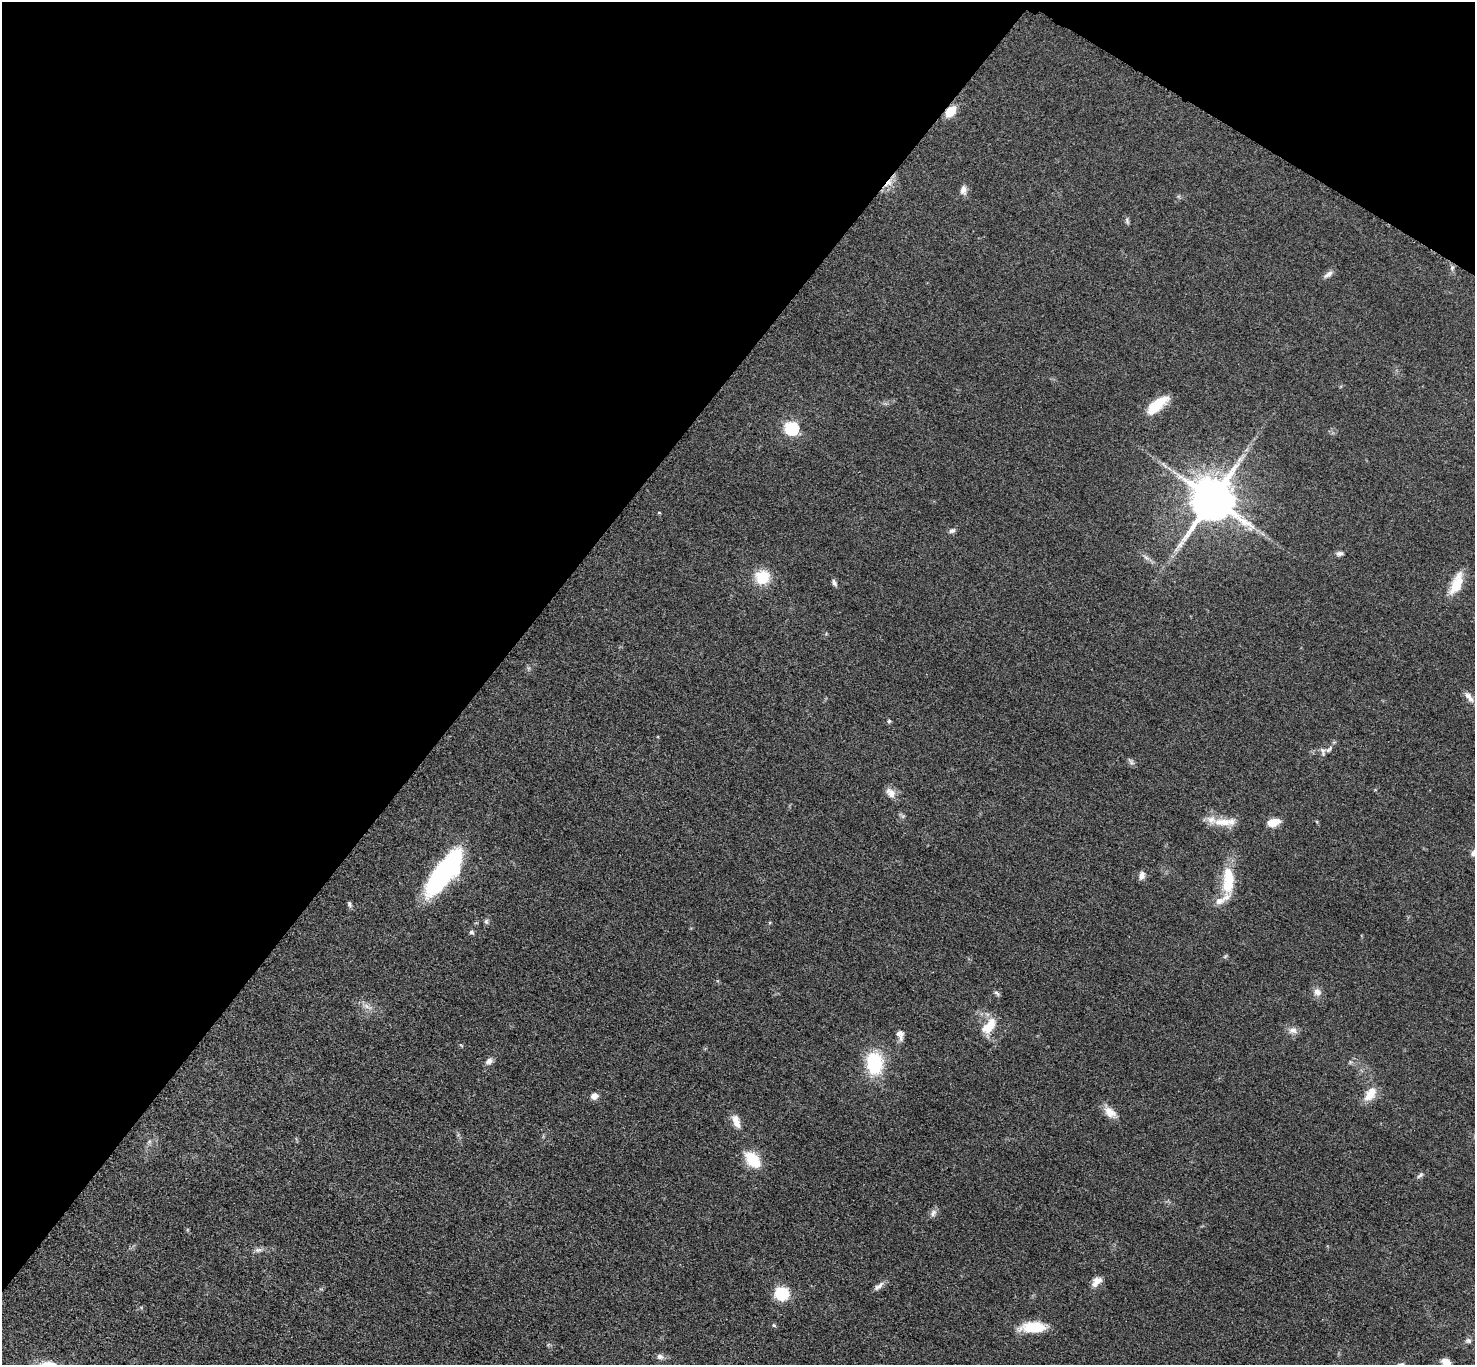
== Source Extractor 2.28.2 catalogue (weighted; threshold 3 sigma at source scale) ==
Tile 2 of 4 x 4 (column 2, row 1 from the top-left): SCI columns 1485-2957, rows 4251-5613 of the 5911 x 5917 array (HDU 1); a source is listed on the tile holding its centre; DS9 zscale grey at full resolution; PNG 1477 x 1367 px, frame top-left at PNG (2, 2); no overlay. Shown black and unused: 36% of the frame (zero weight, under 3 of 5 exposures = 1% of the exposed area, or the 3 px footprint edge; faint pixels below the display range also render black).
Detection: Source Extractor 2.28.2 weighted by HDU 2 'WHT'; one run over the whole footprint, this tile lists its part. Background 0.0531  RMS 0.0058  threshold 0.026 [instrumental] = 3 sigma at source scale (4.5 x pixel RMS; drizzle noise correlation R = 1.50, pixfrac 1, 0.05/0.05 arcsec/px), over >= 5 px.
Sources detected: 62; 1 cosmic-ray / hot-pixel residue — not listed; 6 inside a brighter listed object's ellipse — not listed separately; the other 55 listed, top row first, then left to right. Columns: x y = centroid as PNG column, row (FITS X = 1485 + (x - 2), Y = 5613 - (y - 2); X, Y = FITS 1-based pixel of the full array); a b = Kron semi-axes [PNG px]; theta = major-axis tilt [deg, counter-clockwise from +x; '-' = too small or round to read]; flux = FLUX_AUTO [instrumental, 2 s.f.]
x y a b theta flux
950 111 12 8 45 10
963 190 13 8 86 3.1
1127 221 10 5 -80 1.2
1452 268 6 5 - 1.2
1328 274 14 6 33 2.5
1156 405 25 9 39 18
791 428 6 6 - 87
1165 465 14 4 -52 1.9
1212 499 13 12 - 2800
659 513 5 3 - 0.48
952 531 9 6 21 1.6
1340 554 10 6 7 1.8
1146 557 11 5 -41 2.2
762 577 18 17 - 15
834 583 8 5 -61 1.8
1456 584 24 10 67 14
1467 695 11 8 -37 2.8
889 721 6 5 - 0.93
1329 749 13 6 40 2.3
1131 762 11 5 -48 1.5
891 793 14 10 -44 4.5
1224 822 16 11 11 6.8
1273 822 16 9 13 6.2
1474 852 12 6 50 2.5
443 873 50 17 52 100
1142 875 11 7 77 2.7
1228 880 31 12 86 24
349 904 9 5 -73 1.3
486 921 6 6 - 1.3
471 932 7 5 -41 1.3
1225 956 8 3 45 0.76
1317 992 11 9 -60 3.7
997 993 9 5 -38 1.3
366 1006 10 6 -37 2.8
989 1026 24 13 52 12
1293 1030 13 9 -2 3.5
900 1035 13 8 -77 3.3
489 1061 10 7 46 2.8
875 1063 28 20 -86 30
1370 1094 20 11 55 8.8
594 1096 8 6 23 3.9
1110 1112 17 10 -40 6.4
736 1121 18 8 -69 5.7
753 1159 21 13 -47 17
1420 1175 10 5 40 1.5
933 1213 11 8 57 2.4
258 1250 11 6 5 2.2
1097 1281 14 9 45 4.7
880 1286 12 6 52 2.8
782 1293 10 9 - 35
774 1325 5 4 - 0.82
1033 1327 28 11 2 17
1468 1341 9 7 -17 1.6
660 1357 9 7 -16 2.3
1446 1363 11 8 -55 6.7
Overlapping masked pixels (flux is a lower limit): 1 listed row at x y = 950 111
Isophote crosses this tile's border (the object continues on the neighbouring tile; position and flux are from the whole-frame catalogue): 2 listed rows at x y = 1474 852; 1446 1363